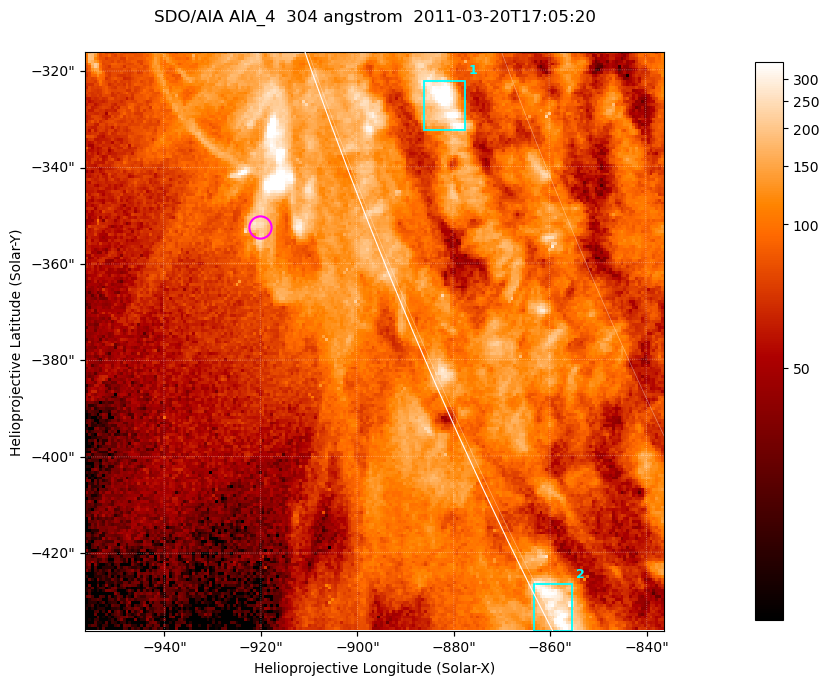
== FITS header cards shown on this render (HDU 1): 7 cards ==
TELESCOP= 'SDO/AIA '           / For AIA: SDO/AIA
INSTRUME= 'AIA_4   '           / For AIA: AIA_ATA1, AIA_ATA2, AIA_ATA3 or AIA_AT
WAVELNTH=                  304 / [angstrom] Wavelength
WAVEUNIT= 'angstrom'           / Wavelength unit: angstrom
DATE-OBS= '2011-03-20T17:05:20.139' / [ISO] Date when observation started; ISO 8
CTYPE1  = 'HPLN-TAN'           / CTYPE1; Typically HPLN
CTYPE2  = 'HPLT-TAN'           / CTYPE2; Typically HPLT

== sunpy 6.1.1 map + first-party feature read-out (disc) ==
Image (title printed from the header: SDO/AIA AIA_4  304 angstrom  2011-03-20T17:05:20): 200 x 200 px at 0.6 arcsec/px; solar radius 964 arcsec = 1606 px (partial field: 0.2% of the solar disc is inside the frame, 42% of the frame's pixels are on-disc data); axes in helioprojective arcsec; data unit not stated in the header (colour bar unlabelled)
Orientation: roll -0.132 deg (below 1 deg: not rotated)
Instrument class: DISC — disc imager (sunpy class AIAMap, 304 A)
Bright regions (active regions / flare kernels): reference = the on-disc median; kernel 3 px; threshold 5 sigma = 177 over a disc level ~93.7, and >= 1.15x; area >= 40 px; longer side >= 3 px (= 1.8 arcsec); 2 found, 2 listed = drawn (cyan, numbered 1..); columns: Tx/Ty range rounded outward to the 2 arcsec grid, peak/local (2 s.f.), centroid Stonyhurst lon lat
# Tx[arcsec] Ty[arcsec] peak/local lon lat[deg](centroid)
1 -886..-876 -334..-322 4.8 -79 -21
2 -864..-854 -436..-426 3.8 -89 -27
Off-limb structures (1.02-1.3 R_sun): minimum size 25 px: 5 found; the strongest spans PA ~110 deg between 1.02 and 1.03 R_sun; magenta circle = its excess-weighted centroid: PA ~110 deg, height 1.02 R_sun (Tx ~-920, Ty ~-352 arcsec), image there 2.5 x the reference